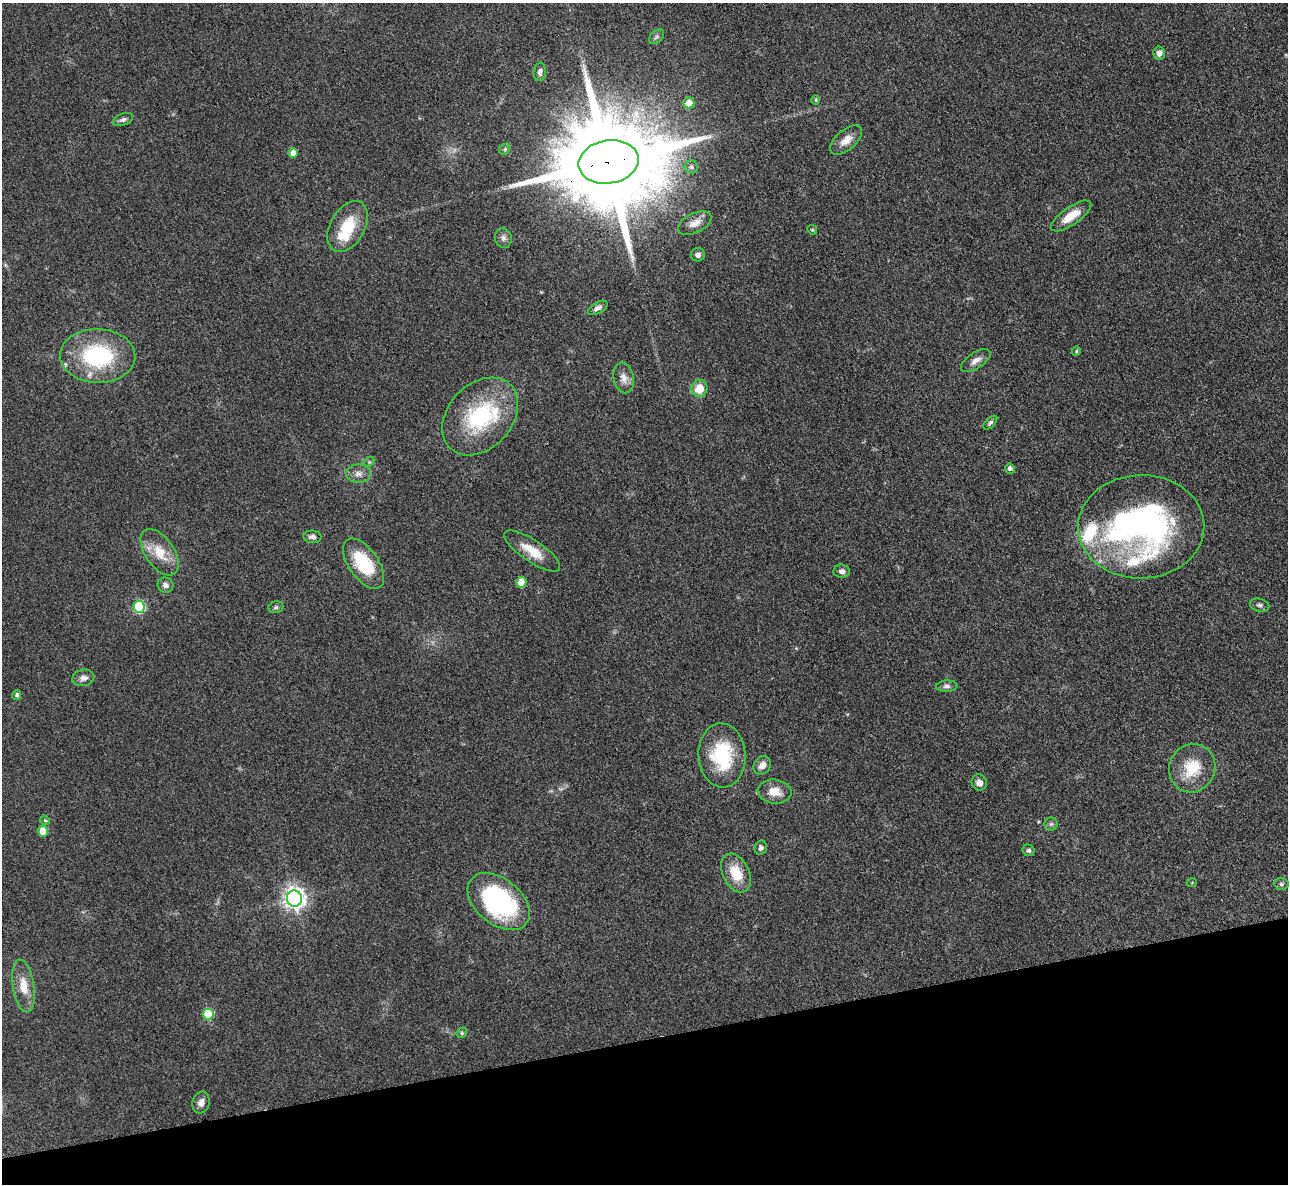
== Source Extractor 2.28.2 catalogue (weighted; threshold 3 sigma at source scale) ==
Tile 14 of 4 x 4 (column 2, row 4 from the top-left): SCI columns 1296-2581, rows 269-1450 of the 5162 x 5140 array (HDU 1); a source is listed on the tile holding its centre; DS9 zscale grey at full resolution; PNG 1290 x 1186 px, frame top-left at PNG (2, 3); each listed source drawn as its Kron ellipse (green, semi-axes under 4 px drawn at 4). Shown black and unused: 12% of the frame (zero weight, under 3 of 4 exposures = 2% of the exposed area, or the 3 px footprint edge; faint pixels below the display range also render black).
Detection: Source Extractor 2.28.2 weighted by HDU 2 'WHT'; one run over the whole footprint, this tile lists its part. Background 0.0792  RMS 0.0058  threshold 0.0262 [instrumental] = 3 sigma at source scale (4.5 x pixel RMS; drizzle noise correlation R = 1.50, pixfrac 1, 0.05/0.05 arcsec/px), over >= 5 px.
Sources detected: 65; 4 inside a brighter listed object's ellipse — not listed separately; the other 61 listed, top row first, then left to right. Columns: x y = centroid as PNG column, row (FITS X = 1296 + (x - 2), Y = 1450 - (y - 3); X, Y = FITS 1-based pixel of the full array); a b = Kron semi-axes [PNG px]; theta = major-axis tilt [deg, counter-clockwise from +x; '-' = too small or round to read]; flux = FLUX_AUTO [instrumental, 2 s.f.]
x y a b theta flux
656 37 9 5 43 1.4
1159 53 7 6 - 2.6
540 72 9 6 82 2.3
816 100 4 3 - 0.63
689 103 6 5 - 7.3
123 120 10 6 21 1.8
846 140 19 10 40 6.3
505 149 6 5 - 1.1
293 153 5 4 - 5.8
609 162 30 21 9 18000
691 167 7 6 - 1.8
1071 216 24 9 35 11
695 223 18 9 26 5.6
348 227 27 17 61 20
812 230 5 4 - 0.67
503 238 9 8 - 2.4
698 255 7 6 - 1.9
598 308 11 5 30 2.3
1076 351 4 4 - 0.62
98 356 37 27 -2 59
976 360 17 7 33 3.9
624 378 15 10 -78 4.6
699 388 8 8 - 10
480 416 44 32 47 57
990 423 8 4 44 1.3
369 462 6 4 45 0.77
1010 468 5 5 - 1.8
358 474 12 9 -2 3.7
1141 527 63 52 1 210
312 537 9 6 -7 2.2
532 551 33 11 -34 12
160 552 26 14 -56 14
364 564 29 15 -55 29
842 571 8 6 -7 2.1
521 582 5 5 - 10
165 585 8 7 - 2.5
1260 605 10 6 -16 1.7
139 607 6 5 - 54
276 607 8 5 15 1.2
83 678 11 8 12 3
947 686 10 5 3 2
17 695 5 4 - 1.3
722 755 32 23 -87 38
762 765 10 8 49 4.2
1192 768 24 23 - 20
979 783 8 7 - 3.3
775 792 17 12 -6 8
45 820 5 4 - 0.73
1051 824 6 6 - 1.2
43 831 5 5 - 12
761 848 7 6 - 1.9
1029 850 6 5 - 1.3
736 873 21 13 -64 14
1192 882 5 3 - 0.52
1281 884 7 6 - 1.4
294 899 8 7 - 370
499 901 35 23 -39 91
24 986 26 10 -81 10
208 1014 6 5 - 29
462 1033 5 4 - 0.85
201 1102 11 8 72 3.5
Overlapping masked pixels (flux is a lower limit): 1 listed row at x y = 609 162